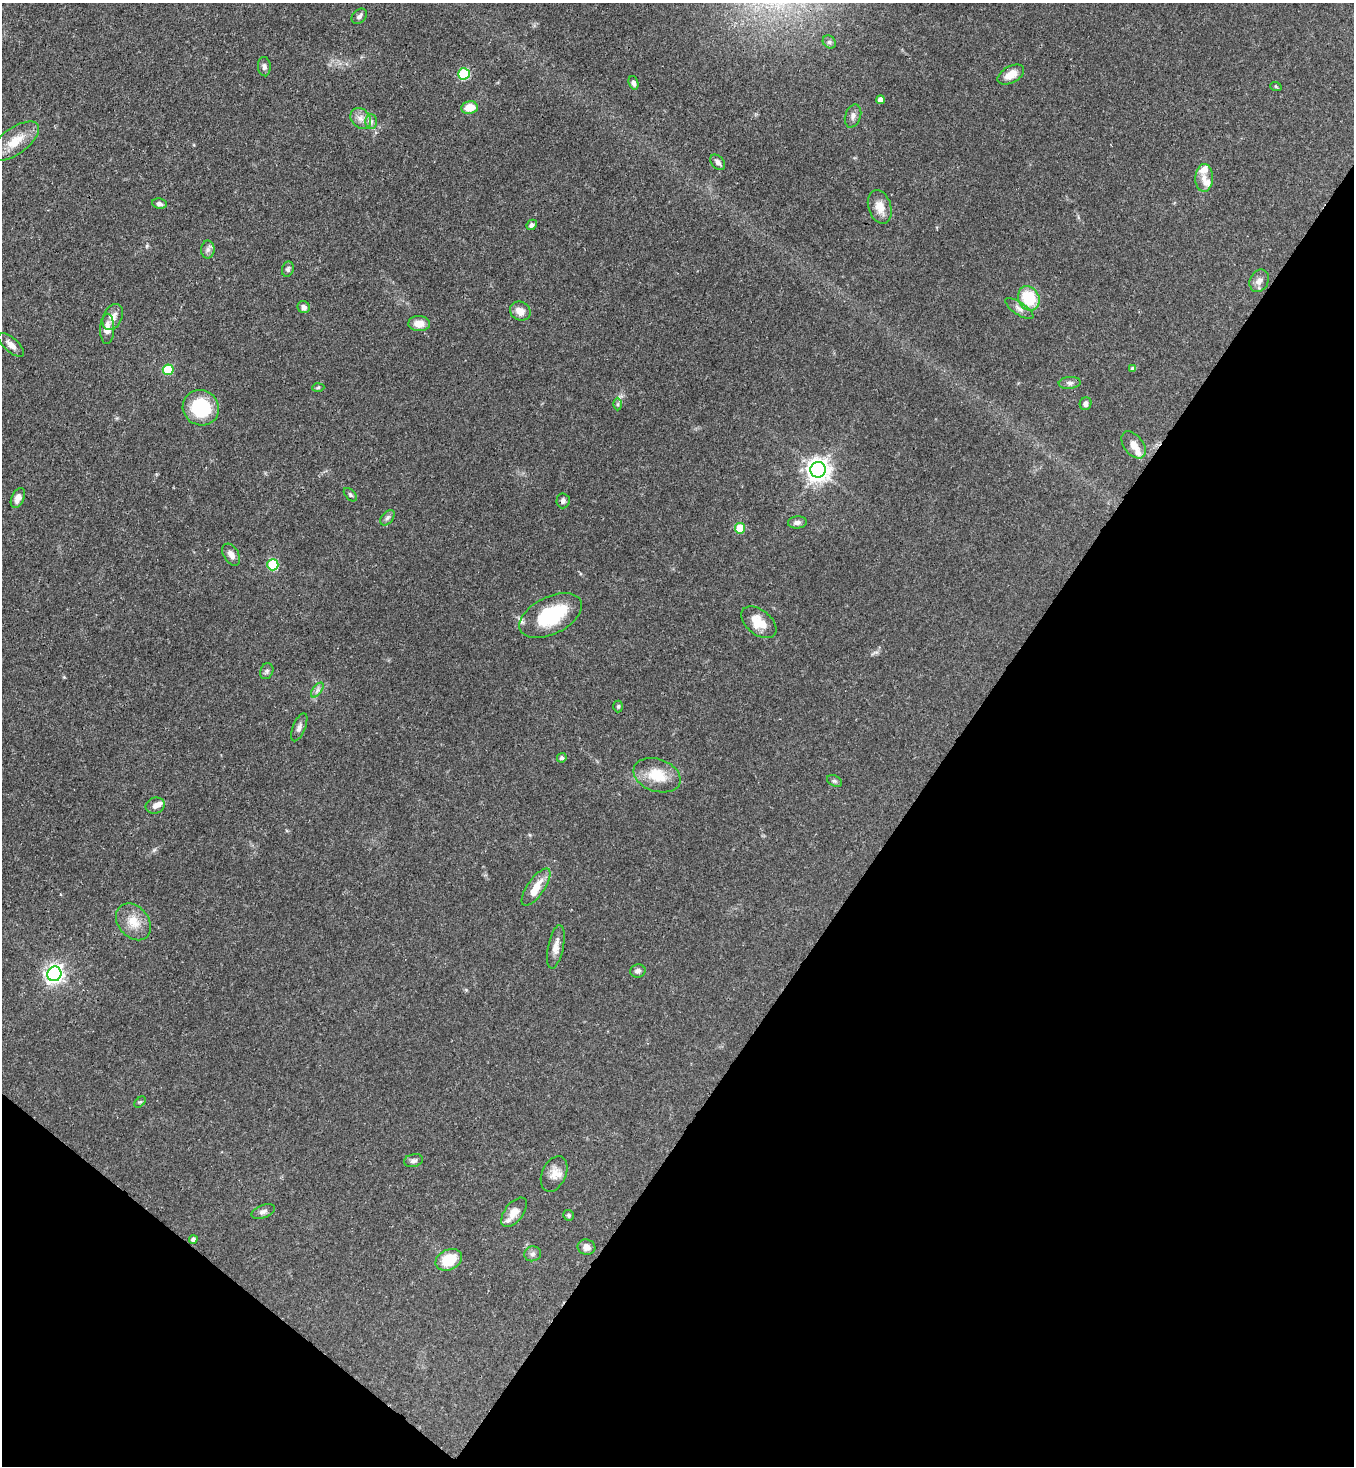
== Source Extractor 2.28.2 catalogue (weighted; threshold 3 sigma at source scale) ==
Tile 15 of 4 x 4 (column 3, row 4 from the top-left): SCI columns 2933-4284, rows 60-1523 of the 6001 x 5979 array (HDU 1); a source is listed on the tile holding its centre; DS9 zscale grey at full resolution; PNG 1356 x 1468 px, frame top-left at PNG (2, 3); each listed source drawn as its Kron ellipse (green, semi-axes under 4 px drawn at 4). Shown black and unused: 34% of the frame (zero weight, under 3 of 4 exposures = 7% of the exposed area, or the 3 px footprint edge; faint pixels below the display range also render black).
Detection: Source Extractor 2.28.2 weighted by HDU 2 'WHT'; one run over the whole footprint, this tile lists its part. Background 0.0827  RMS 0.0039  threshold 0.0174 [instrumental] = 3 sigma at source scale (4.5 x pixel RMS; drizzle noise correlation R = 1.50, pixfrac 1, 0.05/0.05 arcsec/px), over >= 5 px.
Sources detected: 78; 1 inside a brighter object's white glare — neither listed nor drawn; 6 inside a brighter listed object's ellipse — not listed separately; the other 71 listed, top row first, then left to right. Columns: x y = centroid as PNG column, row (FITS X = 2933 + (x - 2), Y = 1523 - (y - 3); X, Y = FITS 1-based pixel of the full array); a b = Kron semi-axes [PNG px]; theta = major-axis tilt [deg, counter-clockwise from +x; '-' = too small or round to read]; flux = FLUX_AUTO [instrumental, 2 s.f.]
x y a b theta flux
359 16 9 6 43 1.2
829 42 7 6 - 0.91
264 67 10 6 -85 1.3
464 74 6 5 - 27
1011 75 14 8 29 4.8
633 83 7 4 -71 1.4
1276 87 6 3 -20 0.41
880 100 4 4 - 2
469 108 8 6 10 6
853 116 12 7 70 1.8
361 118 11 9 -45 2.6
371 121 7 6 - 1.2
15 141 28 13 36 8.3
718 162 9 6 -49 1.5
1204 178 14 9 88 3.3
159 204 7 5 -10 1.2
880 207 17 11 -72 4.9
532 225 5 4 - 1.3
208 250 9 6 89 1.4
288 269 8 6 74 0.9
1259 281 11 9 64 2.2
1029 298 12 10 -65 17
304 307 6 5 - 1.5
1019 309 17 6 -34 2
520 311 11 9 -32 3.1
113 317 14 9 64 3.3
419 324 11 7 -2 3.7
107 329 15 7 89 3.9
11 345 16 7 -42 2.8
1132 369 4 4 - 0.9
168 370 5 5 - 16
1070 383 11 6 5 1.4
318 388 6 4 3 0.51
618 404 6 4 89 0.65
1086 404 6 5 - 1.5
201 408 18 17 - 22
1134 445 15 9 -52 3.6
818 470 8 7 - 300
350 495 8 5 -46 0.7
18 498 10 6 66 2.4
563 501 7 6 - 1.2
387 518 9 5 48 1.1
797 522 9 6 6 1.6
740 528 5 5 - 13
231 555 12 7 -58 2.2
273 565 6 5 - 27
551 616 34 18 26 24
759 622 20 12 -38 7
267 671 8 6 67 1
317 690 9 4 53 1.2
618 706 6 4 88 0.67
299 727 15 6 67 1.6
562 758 5 4 - 1
657 775 24 16 -19 10
834 781 8 5 -26 0.8
155 806 9 8 - 2.1
536 887 22 8 55 5.9
133 922 20 15 -51 6.7
556 947 22 8 79 3.4
638 971 8 6 10 1.3
54 974 7 7 - 160
140 1102 7 4 43 0.53
413 1161 9 6 12 1.3
554 1174 19 12 66 4.1
263 1211 12 6 21 1.5
514 1212 17 9 53 3.9
569 1215 5 5 - 0.68
193 1239 4 4 - 1.1
587 1247 9 7 -17 2.4
533 1254 8 7 - 1.4
449 1260 14 10 26 10